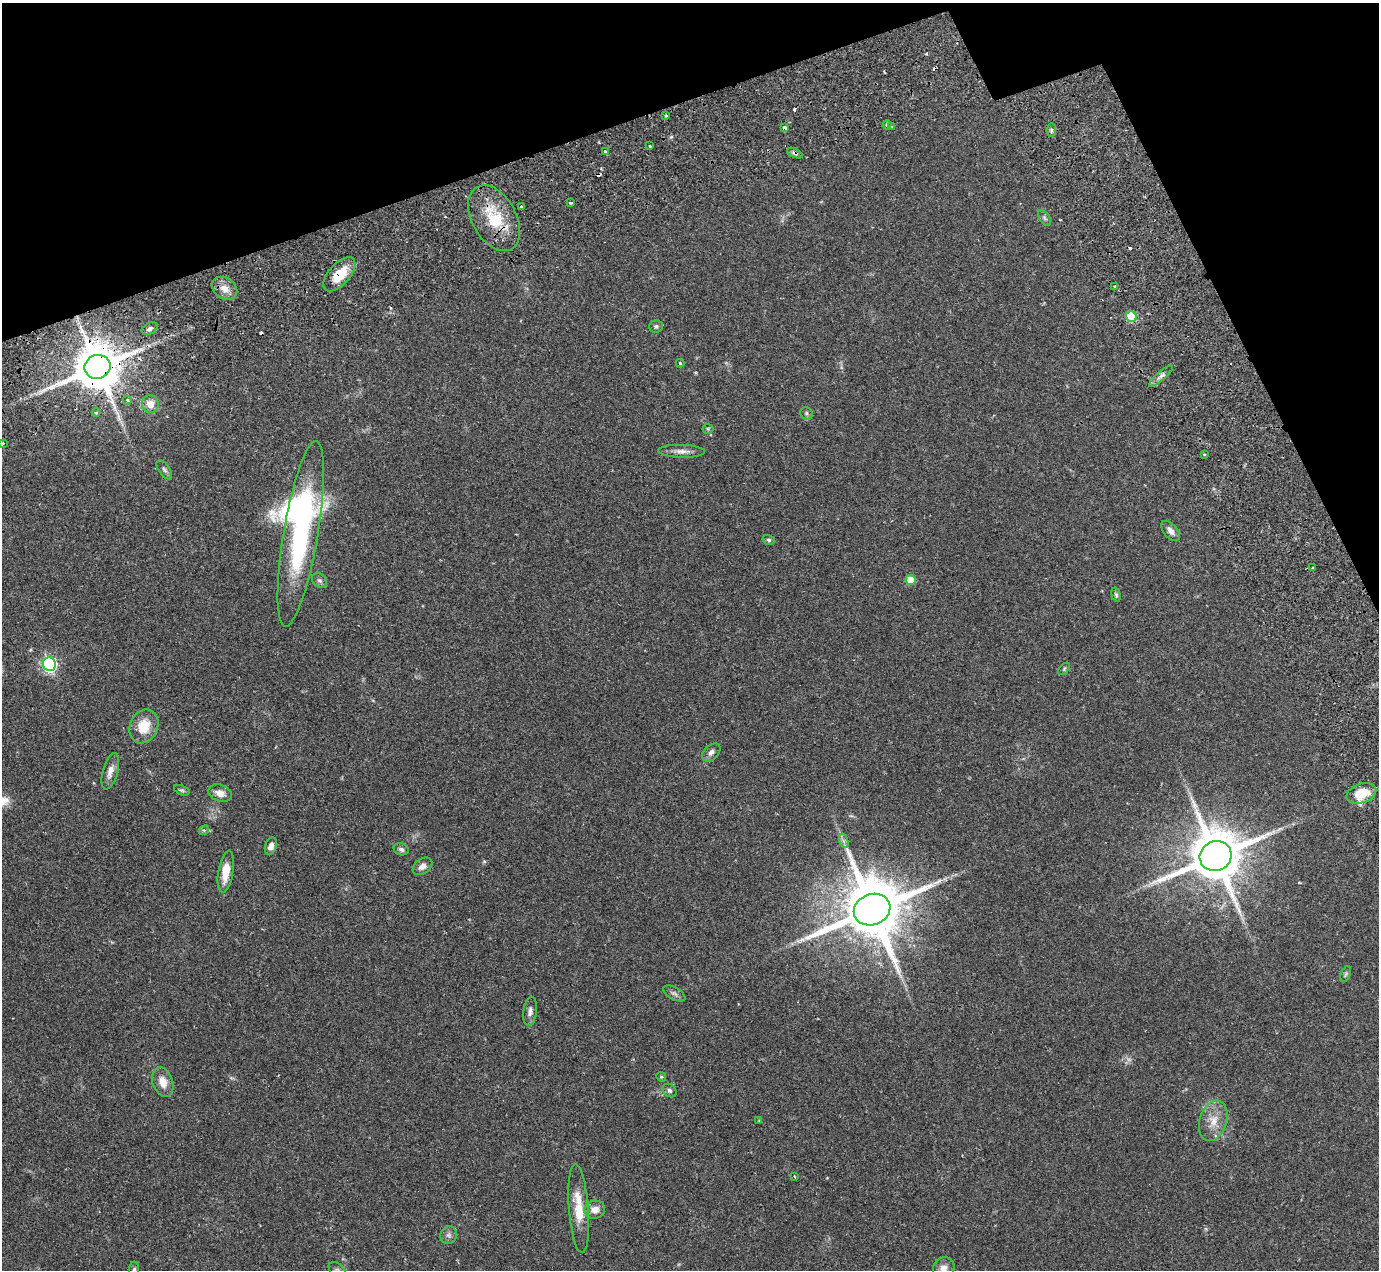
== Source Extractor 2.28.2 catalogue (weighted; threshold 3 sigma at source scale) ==
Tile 3 of 4 x 4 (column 3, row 1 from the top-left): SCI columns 2902-4278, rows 4094-5361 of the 5751 x 5797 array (HDU 1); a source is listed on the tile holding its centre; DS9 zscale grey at full resolution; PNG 1381 x 1272 px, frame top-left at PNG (2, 3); each listed source drawn as its Kron ellipse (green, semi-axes under 4 px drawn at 4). Shown black and unused: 15% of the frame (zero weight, under 2 of 3 exposures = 9% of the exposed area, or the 3 px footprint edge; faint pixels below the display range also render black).
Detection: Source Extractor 2.28.2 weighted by HDU 2 'WHT'; one run over the whole footprint, this tile lists its part. Background 0.0831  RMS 0.0058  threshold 0.0259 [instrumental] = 3 sigma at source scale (4.5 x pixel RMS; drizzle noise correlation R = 1.50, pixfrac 1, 0.05/0.05 arcsec/px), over >= 5 px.
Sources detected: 79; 1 too faint to see at this stretch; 1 inside a brighter object's white glare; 7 cosmic-ray / hot-pixel residue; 1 long thin detection or spike segment (spike, bleed or trail) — neither listed nor drawn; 1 inside a brighter listed object's ellipse — not listed separately; the other 68 listed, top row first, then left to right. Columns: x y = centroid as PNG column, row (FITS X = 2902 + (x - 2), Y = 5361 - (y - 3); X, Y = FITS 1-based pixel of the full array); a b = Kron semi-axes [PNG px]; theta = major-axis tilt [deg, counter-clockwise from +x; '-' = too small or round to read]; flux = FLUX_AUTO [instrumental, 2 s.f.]
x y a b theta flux
665 116 4 3 - 0.66
887 125 5 4 - 1
784 127 4 3 - 3.7
892 127 3 3 - 1.5
1051 130 7 4 82 1
650 146 3 3 - 0.76
605 152 4 3 - 5.7
795 153 8 4 -25 1.2
570 203 3 3 - 1.1
521 207 3 3 - 3.3
494 218 36 22 -61 24
1044 218 9 5 -57 1.3
339 274 21 10 48 14
1115 286 3 3 - 1.1
224 288 14 10 -34 5.6
1131 316 5 5 - 27
656 326 7 6 - 1.3
150 329 8 5 27 1.7
680 363 4 4 - 0.59
97 367 13 12 - 3100
1161 376 15 4 40 2.4
127 400 4 3 - 1.2
150 404 9 8 - 6.8
96 413 4 4 - 0.69
806 413 6 6 - 1.3
708 429 5 5 - 0.69
2 443 3 3 - 2.1
681 451 23 6 -1 3.8
1204 455 3 3 - 1.2
164 470 11 5 -56 1.6
1171 531 12 6 -50 3.1
301 534 94 17 80 94
769 540 6 5 - 0.92
1313 568 3 3 - 1.3
319 580 8 6 -43 1.5
910 580 5 5 - 12
1116 595 7 4 -74 0.89
49 664 7 6 - 120
1064 669 7 4 46 0.87
144 726 17 14 66 12
711 752 11 7 45 2.4
110 771 19 7 74 4.4
182 790 8 4 -20 1
220 793 12 8 -18 4.3
1361 793 15 9 18 15
204 830 5 4 - 0.9
844 841 7 4 -71 1.4
271 846 9 5 71 2.7
401 849 7 6 - 1.6
1216 856 16 15 - 3500
422 866 11 7 36 3.2
226 871 21 7 80 9.7
872 910 18 15 21 5500
1346 974 8 5 69 0.97
674 993 12 6 -29 1.8
530 1011 15 6 82 2.7
661 1077 5 4 - 0.72
163 1082 15 10 -70 6.7
670 1090 8 6 -42 1.6
759 1120 4 3 - 0.56
1213 1121 21 13 73 9.1
794 1176 4 2 - 0.47
579 1208 44 10 -86 15
595 1210 10 9 - 4.4
449 1235 9 8 - 2.1
944 1268 11 10 - 4.2
134 1270 8 5 90 1.2
337 1270 10 6 -42 1.9
Overlapping masked pixels (flux is a lower limit): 6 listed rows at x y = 795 153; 521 207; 494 218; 339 274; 150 329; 97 367
Isophote crosses this tile's border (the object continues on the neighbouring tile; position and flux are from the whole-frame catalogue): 4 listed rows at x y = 2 443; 944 1268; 134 1270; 337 1270